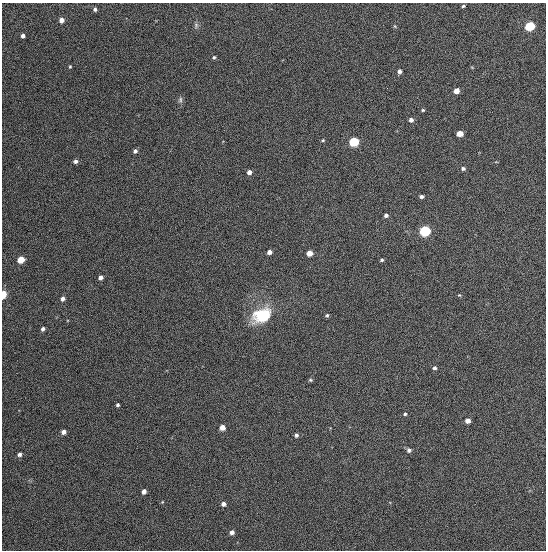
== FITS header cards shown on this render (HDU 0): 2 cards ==
NAXIS1  =                  544
NAXIS2  =                  548

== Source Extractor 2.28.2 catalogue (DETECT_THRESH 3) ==
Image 544 x 548 px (HDU 0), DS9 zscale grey, 1 PNG px = 1 image px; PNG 548 x 552 px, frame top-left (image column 1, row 548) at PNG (2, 3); no overlay
Background 1340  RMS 63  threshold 188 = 3 sigma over >= 5 px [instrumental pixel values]
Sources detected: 48; all 48 listed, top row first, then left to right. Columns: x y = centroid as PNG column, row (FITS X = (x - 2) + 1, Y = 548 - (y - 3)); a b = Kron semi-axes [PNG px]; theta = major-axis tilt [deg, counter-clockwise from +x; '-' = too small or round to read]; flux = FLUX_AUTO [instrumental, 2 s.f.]
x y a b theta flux
463 6 3 3 - 5600
95 9 4 4 - 10000
62 20 4 4 - 31000
196 25 9 6 77 11000
529 26 6 5 - 270000
23 36 4 4 - 15000
214 57 4 4 - 6600
70 67 4 3 - 4400
399 71 4 4 - 13000
456 91 5 4 - 33000
180 100 8 6 77 10000
423 110 4 3 - 4900
411 120 5 5 - 15000
460 134 5 4 - 52000
323 140 4 4 - 4900
354 142 5 5 - 320000
135 151 4 4 - 14000
76 161 5 4 - 14000
463 169 5 5 - 8800
249 172 4 4 - 23000
421 196 4 3 - 11000
386 215 4 4 - 12000
425 231 6 5 - 530000
269 252 4 4 - 22000
309 253 5 4 - 51000
21 259 5 4 - 110000
382 260 4 3 - 7200
100 277 4 4 - 19000
3 294 5 3 - 180000
459 295 4 3 - 3800
63 299 4 4 - 17000
262 315 20 14 24 190000
327 315 4 4 - 6900
43 329 4 3 - 13000
434 368 5 5 - 8200
310 380 4 4 - 6000
118 405 3 3 - 7200
405 414 4 4 - 5900
467 421 5 4 - 20000
222 427 5 4 - 36000
63 432 4 4 - 18000
296 435 5 4 - 9500
409 450 6 6 - 11000
19 454 5 4 - 13000
144 491 4 4 - 18000
162 502 4 3 - 2800
223 504 5 5 - 15000
232 532 5 5 - 15000
At the frame edge (FLAGS 8, measured only in part): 1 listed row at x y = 3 294